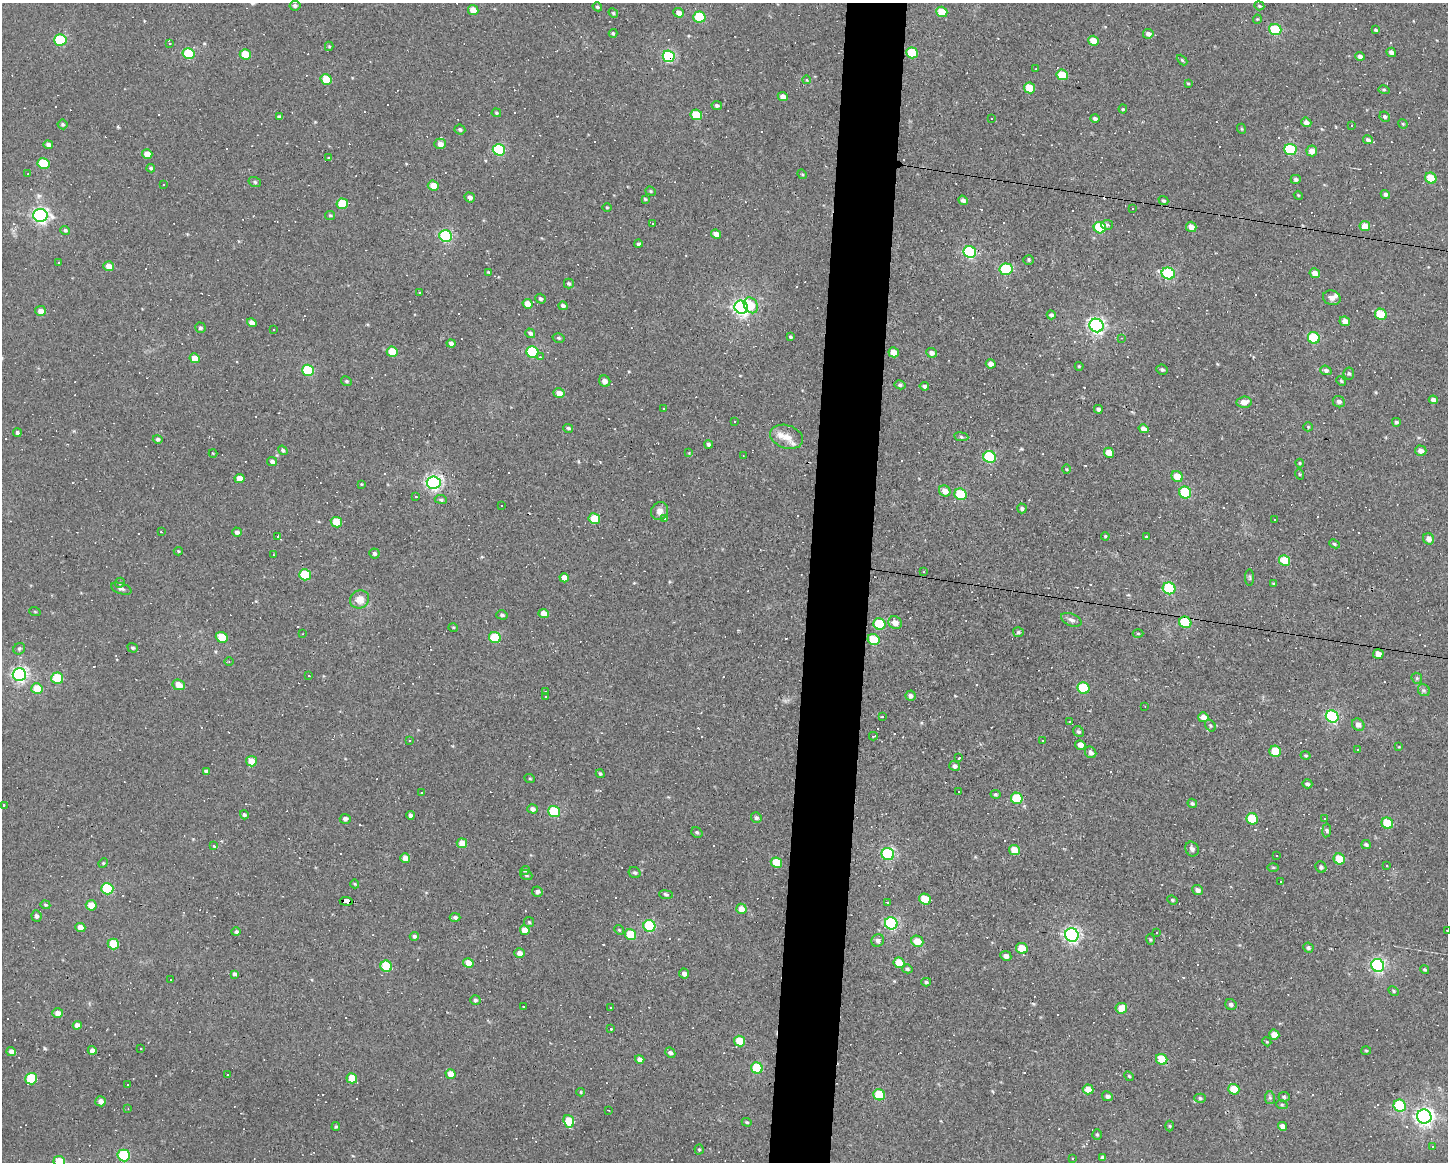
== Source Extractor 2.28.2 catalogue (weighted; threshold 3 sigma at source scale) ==
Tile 5 of 3 x 4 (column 2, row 2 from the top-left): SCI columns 1553-2998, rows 2321-3480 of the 4664 x 4640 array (HDU 1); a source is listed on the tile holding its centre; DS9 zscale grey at full resolution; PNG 1450 x 1164 px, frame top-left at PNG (2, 3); each listed source drawn as its Kron ellipse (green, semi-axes under 4 px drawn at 4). Shown black and unused: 4% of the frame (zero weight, under 3 of 4 exposures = <1% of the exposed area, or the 3 px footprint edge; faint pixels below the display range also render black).
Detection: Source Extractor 2.28.2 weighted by HDU 2 'WHT'; one run over the whole footprint, this tile lists its part. Background 0.037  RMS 0.0064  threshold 0.0288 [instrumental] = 3 sigma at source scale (4.5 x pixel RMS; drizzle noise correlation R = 1.50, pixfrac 1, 0.05/0.05 arcsec/px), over >= 5 px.
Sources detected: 508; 126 cosmic-ray / hot-pixel residue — neither listed nor drawn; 4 inside a brighter listed object's ellipse — not listed separately; the other 378 listed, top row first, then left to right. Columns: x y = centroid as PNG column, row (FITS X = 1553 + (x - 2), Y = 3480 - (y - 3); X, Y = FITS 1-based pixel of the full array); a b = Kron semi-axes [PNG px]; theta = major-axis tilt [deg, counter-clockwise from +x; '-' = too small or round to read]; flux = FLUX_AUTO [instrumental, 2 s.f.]
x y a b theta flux
295 6 5 5 - 1.5
1259 6 5 4 - 0.8
597 7 5 4 - 1
473 10 5 5 - 8.8
942 12 6 5 - 12
613 13 5 4 - 0.9
679 13 5 4 - 4.3
699 17 6 5 - 34
1257 19 4 4 - 0.69
1275 30 6 5 - 49
1376 30 4 3 - 0.9
613 33 4 4 - 1.1
1148 34 5 5 - 2.6
60 40 6 5 - 54
1093 41 5 5 - 7.9
170 43 3 2 - 2.5
329 46 5 4 - 0.72
1391 52 5 4 - 2.5
189 53 6 5 - 41
912 53 6 5 - 32
245 54 5 5 - 16
669 56 6 5 - 87
1360 56 5 4 - 2.1
1182 60 6 3 -45 0.79
1036 69 2 2 - 0.35
1062 75 6 5 - 17
326 79 6 5 - 17
806 80 4 4 - 1.1
1188 83 3 3 - 0.58
1030 88 6 5 - 15
1384 90 5 4 - 0.85
783 97 5 4 - 4.6
717 105 5 4 - 1.7
1123 109 4 4 - 0.67
496 113 5 4 - 0.76
696 115 6 5 - 25
279 117 4 3 - 1.2
1385 117 5 5 - 1.3
991 118 2 2 - 0.62
1095 118 5 4 - 1.4
1306 122 5 4 - 3.3
62 124 5 5 - 1
1403 124 5 4 - 0.63
1351 126 3 3 - 0.9
1242 129 5 3 - 0.57
460 130 5 5 - 1.2
1368 140 5 4 - 1.7
440 144 6 5 - 4.4
48 145 4 4 - 2.3
499 150 6 5 - 64
1290 150 6 5 - 55
1312 151 5 5 - 5
147 154 5 4 - 6.2
329 158 4 4 - 0.78
43 163 6 5 - 26
151 168 4 3 - 1
28 174 3 2 - 0.43
802 174 5 4 - 0.72
1431 178 6 5 - 18
1296 179 5 4 - 1.4
255 182 6 5 - 1.2
164 184 3 3 - 1.3
433 186 5 5 - 8
651 191 5 4 - 0.84
1385 194 5 4 - 2.3
1298 195 4 3 - 0.55
470 197 5 5 - 2.5
645 199 4 3 - 0.7
963 200 5 4 - 2.1
1163 201 5 4 - 1
342 204 6 5 - 22
607 207 5 3 - 0.54
1133 208 3 2 - 0.7
40 215 7 6 - 190
330 215 5 4 - 0.77
652 223 3 3 - 1.6
1107 225 6 5 - 1.7
1365 226 5 5 - 9.1
1191 227 5 5 - 4.5
1100 228 6 5 - 40
65 230 5 4 - 0.93
716 234 5 4 - 5.4
446 236 6 6 - 96
638 244 4 4 - 1.2
970 252 6 6 - 84
1029 260 5 5 - 0.94
58 262 3 2 - 0.41
109 266 5 5 - 6.1
1006 269 6 6 - 42
488 272 4 4 - 0.55
1168 273 7 5 -21 79
1315 273 5 5 - 4.3
569 283 5 4 - 1.2
419 292 3 2 - 0.83
1332 298 9 7 -18 3.1
540 299 5 4 - 1.4
527 304 5 4 - 7.5
751 305 8 6 -58 8.6
563 306 4 4 - 1.6
741 307 7 6 - 250
40 311 5 5 - 4.6
1381 314 6 5 - 25
1051 315 4 4 - 1.4
1345 321 5 4 - 4.2
252 323 5 4 - 3.4
1096 325 7 6 - 210
200 328 5 5 - 1.4
274 330 3 2 - 0.73
530 333 5 4 - 1.7
791 337 3 3 - 0.9
559 338 6 4 -15 1.1
1122 338 3 2 - 0.36
1314 338 6 5 - 43
451 343 4 4 - 2.2
392 352 5 5 - 16
533 352 6 5 - 56
894 352 5 5 - 8.3
932 353 5 5 - 2.6
540 357 4 3 - 0.83
195 358 5 4 - 8.1
991 364 5 4 - 3
1079 366 4 4 - 0.65
308 370 6 5 - 50
1162 370 6 5 - 1.3
1326 370 5 4 - 1.7
1349 373 6 5 - 1.2
346 381 5 4 - 1
605 381 6 5 - 3.8
1341 381 5 4 - 0.8
900 385 5 4 - 1.3
924 386 5 4 - 1.5
559 393 5 5 - 4.3
1433 400 4 4 - 2.6
1244 402 7 5 5 4.8
1339 402 6 5 - 2.2
663 409 2 2 - 0.57
1098 409 4 4 - 1.6
735 422 3 2 - 0.62
1396 422 4 4 - 0.97
1308 427 5 4 - 0.69
568 428 5 4 - 1
1143 429 5 4 - 3.3
17 433 4 4 - 1.3
786 437 17 11 -18 6.8
961 437 7 4 -8 1.2
158 439 5 4 - 1.6
709 444 4 4 - 1.5
283 450 5 4 - 1.1
1421 451 5 5 - 3.6
213 453 4 3 - 0.47
689 453 3 3 - 0.51
1109 453 5 5 - 7.6
743 456 3 2 - 0.44
990 457 6 6 - 63
272 461 5 4 - 1.8
1300 463 4 4 - 0.71
1067 469 5 3 - 0.58
1299 474 5 3 - 0.61
1177 476 6 5 - 9.8
240 479 5 4 - 7
434 483 7 6 - 180
361 484 3 3 - 0.52
945 491 6 5 - 4.5
1185 492 6 5 - 48
960 494 6 5 - 34
416 497 3 3 - 2.9
441 499 6 4 -8 1.4
501 505 3 3 - 1
1022 508 5 4 - 1.2
660 511 9 8 - 3.7
594 519 6 5 - 19
665 519 4 4 - 0.8
1274 519 3 2 - 0.76
336 522 5 5 - 15
161 532 3 3 - 0.74
237 532 5 4 - 1.7
278 536 3 3 - 4.5
1105 536 4 3 - 0.73
1146 537 3 3 - 1.5
1429 539 6 5 - 3.6
1334 544 5 4 - 0.92
178 551 5 4 - 0.78
374 553 5 5 - 1.5
274 555 2 2 - 0.55
1285 561 6 5 - 20
924 572 3 2 - 0.47
305 575 6 5 - 30
1250 577 8 4 -90 0.99
564 578 4 4 - 5.9
120 583 5 4 - 0.94
1274 584 4 4 - 0.64
1169 588 6 6 - 58
121 589 11 5 -18 1.7
359 599 10 9 - 6
35 612 6 3 -20 0.56
544 614 5 4 - 5.5
502 615 5 4 - 1.3
1071 620 11 6 -23 2.4
1185 622 6 5 - 35
895 623 7 6 - 5.5
879 624 6 5 - 39
453 627 5 3 - 0.59
1018 632 5 5 - 1.2
1138 633 5 3 - 0.64
303 634 3 3 - 0.5
222 637 6 5 - 19
495 638 6 5 - 33
874 640 6 5 - 23
133 648 5 4 - 0.97
19 649 6 5 - 1.3
1378 654 5 5 - 5
229 662 4 3 - 0.58
19 675 6 6 - 170
309 676 3 2 - 0.35
57 678 6 5 - 29
1417 678 6 5 - 0.96
179 685 6 5 - 7.1
1083 688 6 5 - 36
37 689 5 5 - 15
1424 690 6 5 - 1.1
545 692 3 2 - 0.64
910 696 5 5 - 2.1
545 697 3 2 - 0.71
1145 706 2 2 - 0.45
1332 716 6 6 - 85
882 717 3 2 - 0.75
1203 717 5 5 - 4
1069 722 3 2 - 0.46
1358 725 6 5 - 3.1
1210 726 6 4 -57 0.97
1079 732 6 5 - 1.4
873 736 4 3 - 0.7
1043 740 3 2 - 1.1
409 741 3 3 - 0.63
1080 745 5 4 - 4
1399 747 4 3 - 0.47
1358 749 3 2 - 0.61
1275 751 6 5 - 22
1091 752 6 5 - 2.6
1306 755 5 4 - 0.83
959 758 4 3 - 2.2
251 761 5 5 - 7.4
955 766 5 4 - 2.1
206 771 4 4 - 1.8
600 774 4 4 - 0.93
530 779 5 3 - 0.56
1307 784 5 4 - 1.4
421 792 3 2 - 0.57
958 792 3 3 - 11
995 794 5 4 - 0.9
1017 798 6 5 - 28
1192 803 5 4 - 1.1
3 805 3 2 - 0.47
532 809 5 4 - 2.3
554 811 6 5 - 39
244 815 5 4 - 1.1
410 815 4 3 - 1.7
756 818 5 5 - 1.6
1325 818 3 3 - 4.3
345 819 5 5 - 2
1252 819 6 5 - 26
1387 823 6 5 - 25
1327 830 7 4 82 1.3
697 832 6 5 - 1.2
462 843 5 5 - 8.4
1366 845 4 4 - 1.2
214 846 3 3 - 6.5
1192 849 8 6 -60 2.1
1015 850 6 5 - 11
888 854 6 6 - 84
1276 856 3 2 - 0.79
405 858 5 4 - 5.6
1339 859 6 5 - 15
103 863 5 4 - 0.76
776 863 6 5 - 19
1387 866 4 2 - 0.37
1273 867 5 3 - 0.65
1321 867 6 5 - 1.6
525 870 5 4 - 1.4
635 873 6 5 - 1.1
526 875 6 4 -19 1.3
1281 882 3 2 - 0.64
355 884 4 4 - 0.7
107 889 6 5 - 47
1198 890 5 4 - 2.5
537 892 5 5 - 1.9
666 895 7 4 -6 1.4
925 899 6 5 - 17
1172 900 5 4 - 0.87
346 901 6 4 -4 220
888 902 4 3 - 0.83
45 905 5 4 - 0.82
91 905 5 5 - 9.9
741 909 5 5 - 4.7
36 916 6 5 - 1.7
455 917 5 4 - 1.9
529 922 5 5 - 0.81
891 923 6 6 - 100
649 926 6 5 - 56
80 927 5 4 - 5.8
525 930 5 5 - 8.4
619 930 5 4 - 0.78
1447 931 3 2 - 0.67
236 932 5 4 - 1.2
1157 932 3 2 - 0.77
631 935 6 5 - 23
1072 935 7 6 - 200
414 936 4 4 - 1.5
878 940 6 6 - 2
1150 940 5 3 - 0.71
917 941 6 5 - 9.4
113 944 6 5 - 22
1022 948 6 5 - 15
1308 948 5 5 - 1.3
519 953 5 4 - 3.2
1006 956 5 4 - 2.7
468 963 5 5 - 8.6
899 963 6 5 - 12
1378 965 7 6 - 140
386 966 6 5 - 29
907 969 5 4 - 1
1425 970 5 4 - 0.94
234 974 4 4 - 1.4
684 974 5 5 - 2.6
171 979 2 2 - 0.46
926 982 5 4 - 0.98
1394 991 5 4 - 0.88
475 1000 5 5 - 1.5
1231 1004 6 5 - 1.6
523 1006 3 2 - 0.58
611 1007 3 2 - 1.1
1121 1008 6 5 - 8.1
58 1013 5 5 - 4.2
77 1025 4 4 - 3.5
610 1028 3 3 - 44
1274 1035 5 5 - 6.6
740 1041 6 5 - 17
1267 1042 4 3 - 0.64
141 1048 3 3 - 15
92 1050 4 4 - 3.4
1366 1050 5 3 - 0.66
11 1052 5 4 - 3.8
670 1053 5 5 - 1.8
640 1059 5 4 - 3.2
1162 1059 6 5 - 20
757 1068 6 5 - 44
451 1074 5 4 - 7.7
228 1075 3 2 - 0.92
1129 1076 5 4 - 0.83
352 1078 5 5 - 11
31 1079 6 6 - 36
128 1085 3 2 - 0.51
1088 1089 5 5 - 7.5
1234 1089 5 5 - 13
581 1092 4 4 - 0.72
879 1095 6 5 - 27
1107 1096 5 4 - 1.9
1284 1097 5 5 - 1.1
1200 1098 6 4 -3 1.1
1270 1098 6 5 - 1.2
101 1101 5 5 - 4
1282 1105 6 3 -18 0.78
1400 1106 6 6 - 45
128 1109 3 3 - 0.48
608 1110 2 2 - 0.49
1424 1117 7 7 - 300
569 1121 6 5 - 22
747 1122 5 4 - 0.8
1169 1126 5 3 - 0.68
1282 1126 5 4 - 2.8
336 1127 4 4 - 0.84
1097 1134 5 4 - 0.82
1433 1147 4 3 - 0.69
699 1149 5 4 - 0.74
124 1155 6 6 - 53
1103 1157 4 3 - 1.3
1072 1159 3 3 - 6.8
59 1161 6 5 - 15
Overlapping masked pixels (flux is a lower limit): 4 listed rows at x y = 669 56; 1185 622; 346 901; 1162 1059
Isophote crosses this tile's border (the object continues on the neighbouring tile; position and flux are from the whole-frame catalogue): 2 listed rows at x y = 1447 931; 59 1161